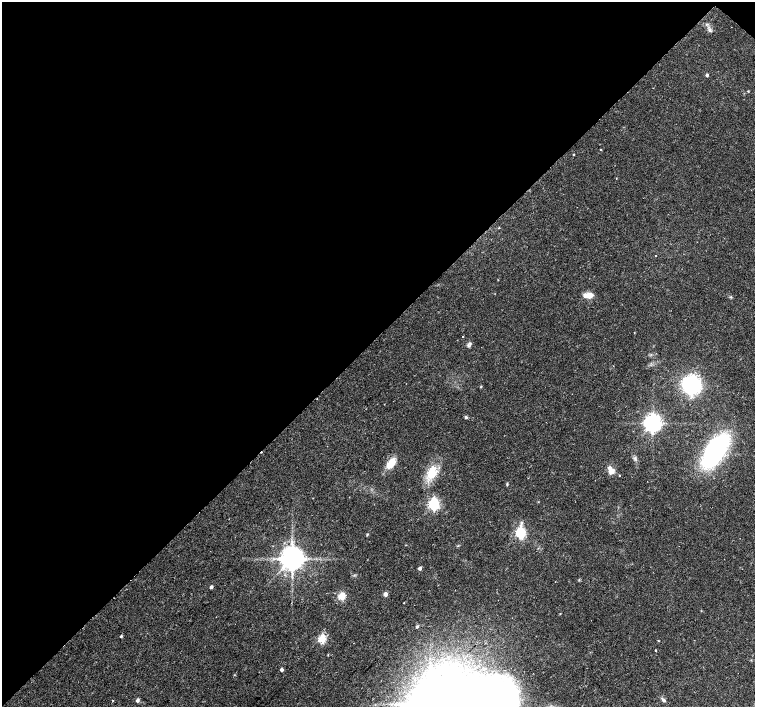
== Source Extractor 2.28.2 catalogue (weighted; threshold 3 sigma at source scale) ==
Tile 2 of 4 x 4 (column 2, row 1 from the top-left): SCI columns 1506-3010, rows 4386-5794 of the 6026 x 6026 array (HDU 1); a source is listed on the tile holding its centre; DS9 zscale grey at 2 x 2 block average (1 PNG px = mean of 2 x 2 image px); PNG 757 x 709 px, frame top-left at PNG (2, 2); no overlay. Shown black and unused: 48% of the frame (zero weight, under 2 of 3 exposures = <1% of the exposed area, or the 3 px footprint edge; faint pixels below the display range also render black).
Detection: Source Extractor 2.28.2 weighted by HDU 2 'WHT'; one run over the whole footprint, this tile lists its part. Background 0.0233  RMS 0.003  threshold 0.0134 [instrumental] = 3 sigma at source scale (4.5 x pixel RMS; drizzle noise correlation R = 1.50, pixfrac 1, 0.0396/0.0396 arcsec/px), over >= 5 px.
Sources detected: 45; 1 inside a brighter object's white glare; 1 cosmic-ray / hot-pixel residue — not listed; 1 inside a brighter listed object's ellipse — not listed separately; the other 42 listed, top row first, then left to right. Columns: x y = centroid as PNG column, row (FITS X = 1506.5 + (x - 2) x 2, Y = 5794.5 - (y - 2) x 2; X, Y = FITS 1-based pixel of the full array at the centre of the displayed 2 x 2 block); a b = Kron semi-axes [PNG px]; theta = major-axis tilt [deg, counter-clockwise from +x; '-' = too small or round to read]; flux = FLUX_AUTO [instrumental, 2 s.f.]
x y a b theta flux
710 31 6 3 -27 1.3
707 75 3 3 - 1.2
748 91 3 2 - 0.46
600 149 2 2 - 1.2
574 154 2 2 - 0.49
616 178 2 2 - 0.24
655 256 2 2 - 0.93
588 295 8 5 4 8.5
730 297 4 2 - 0.63
462 336 2 2 - 0.65
469 346 4 3 - 0.98
691 385 18 17 - 45
481 386 3 2 - 0.56
466 417 3 3 - 1.3
653 423 5 4 - 410
715 450 28 13 56 130
391 463 9 6 55 13
611 471 9 7 43 3.8
432 473 19 12 69 14
620 475 2 2 - 1
507 484 5 2 - 0.69
538 502 3 2 - 0.36
434 504 4 4 - 130
520 533 4 3 - 89
367 534 3 3 - 0.59
292 559 6 6 - 980
420 568 4 3 - 1.9
211 587 3 2 - 2.1
385 594 3 3 - 4.7
342 596 3 3 - 34
404 603 2 2 - 0.38
417 627 3 3 - 1
121 636 3 3 - 1
322 639 3 3 - 42
658 641 3 2 - 0.41
655 651 2 2 - 0.79
453 665 6 3 -1 2.1
282 669 3 3 - 1.9
113 700 3 2 - 0.54
137 700 4 3 - 2
664 700 7 4 -47 1.6
430 704 12 8 51 1700
Isophote crosses this tile's border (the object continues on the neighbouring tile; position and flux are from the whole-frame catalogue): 1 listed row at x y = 430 704
Diffuse or blended objects may show on this block-average render without a row.